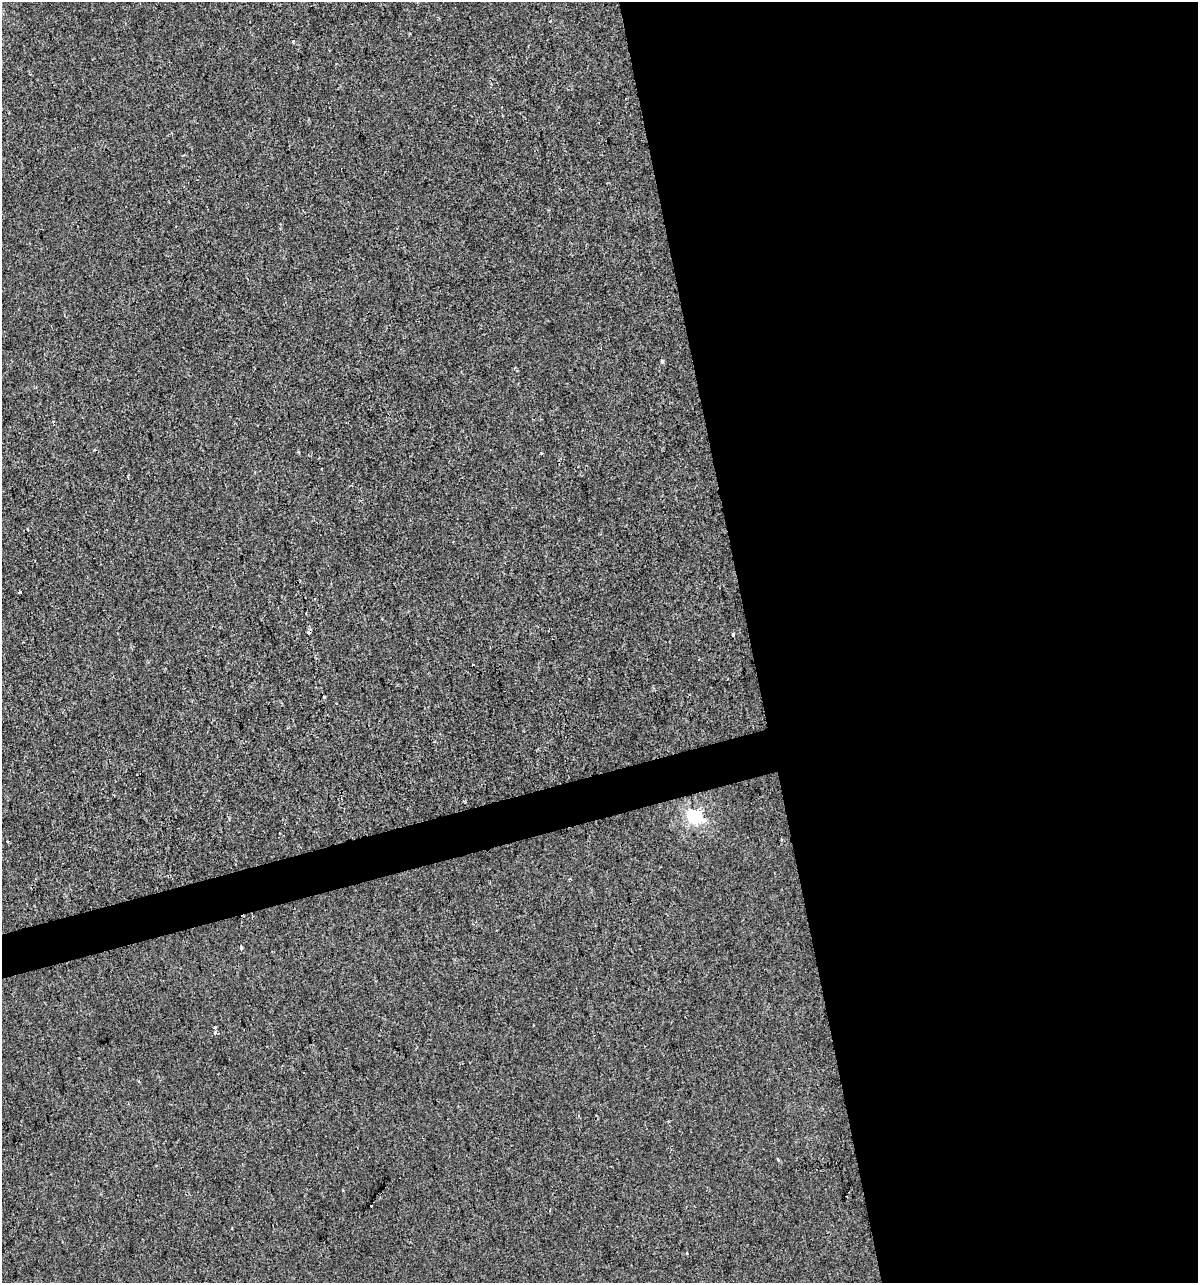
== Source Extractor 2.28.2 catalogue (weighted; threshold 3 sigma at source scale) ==
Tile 8 of 4 x 4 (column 4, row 2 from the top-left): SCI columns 3680-4875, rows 2562-3842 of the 4919 x 5122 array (HDU 1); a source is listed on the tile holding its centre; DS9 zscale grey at full resolution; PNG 1200 x 1285 px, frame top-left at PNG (2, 2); no overlay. Shown black and unused: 40% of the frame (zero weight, under 2 of 3 exposures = <1% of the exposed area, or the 3 px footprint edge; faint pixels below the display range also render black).
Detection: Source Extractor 2.28.2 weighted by HDU 2 'WHT'; one run over the whole footprint, this tile lists its part. Background 1.48e-04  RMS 0.0042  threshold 0.019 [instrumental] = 3 sigma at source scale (4.5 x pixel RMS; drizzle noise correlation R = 1.50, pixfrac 1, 0.0396/0.0396 arcsec/px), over >= 5 px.
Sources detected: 12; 3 cosmic-ray / hot-pixel residue — not listed; the other 9 listed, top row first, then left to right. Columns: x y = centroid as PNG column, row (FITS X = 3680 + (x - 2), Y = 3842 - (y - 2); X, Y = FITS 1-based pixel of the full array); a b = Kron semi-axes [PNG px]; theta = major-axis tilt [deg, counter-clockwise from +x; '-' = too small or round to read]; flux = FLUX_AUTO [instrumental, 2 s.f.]
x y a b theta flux
662 361 4 4 - 0.63
20 592 4 3 - 2.7
733 634 4 3 - 0.74
694 816 6 5 - 85
570 879 3 3 - 0.41
241 947 5 3 - 0.74
215 1033 4 3 - 1.7
778 1159 4 3 - 0.5
371 1205 3 3 - 2.7